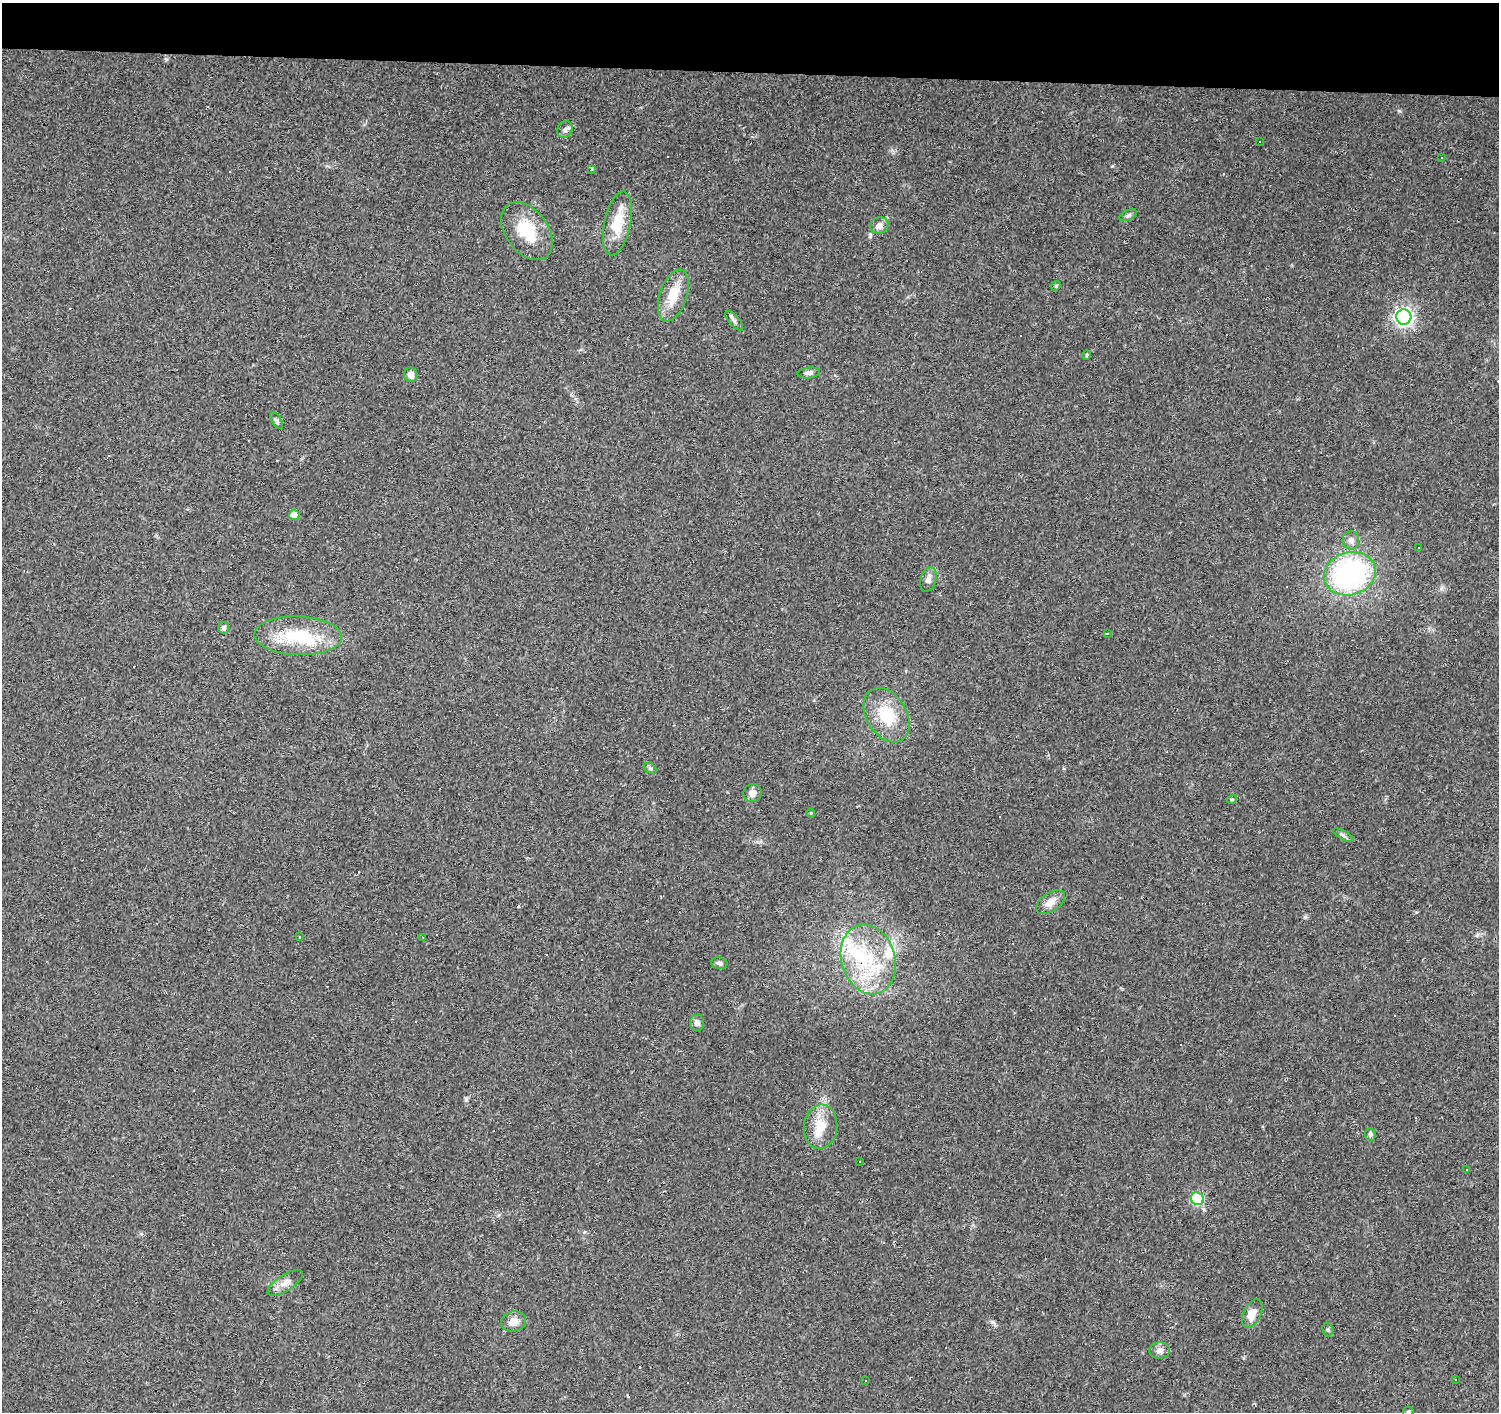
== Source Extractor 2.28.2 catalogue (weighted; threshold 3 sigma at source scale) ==
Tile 2 of 3 x 3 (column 2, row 1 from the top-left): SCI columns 1503-2999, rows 3100-4509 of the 4497 x 4734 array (HDU 1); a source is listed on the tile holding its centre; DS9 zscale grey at full resolution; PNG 1501 x 1414 px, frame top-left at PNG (2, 3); each listed source drawn as its Kron ellipse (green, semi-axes under 4 px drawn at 4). Shown black and unused: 5% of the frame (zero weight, under 2 of 3 exposures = <1% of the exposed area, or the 3 px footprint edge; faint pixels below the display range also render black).
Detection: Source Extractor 2.28.2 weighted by HDU 2 'WHT'; one run over the whole footprint, this tile lists its part. Background 0.0299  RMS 0.0048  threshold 0.0214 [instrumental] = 3 sigma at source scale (4.5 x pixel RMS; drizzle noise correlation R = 1.50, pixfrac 1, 0.0396/0.0396 arcsec/px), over >= 5 px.
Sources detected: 77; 25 cosmic-ray / hot-pixel residue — neither listed nor drawn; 3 inside a brighter listed object's ellipse — not listed separately; the other 49 listed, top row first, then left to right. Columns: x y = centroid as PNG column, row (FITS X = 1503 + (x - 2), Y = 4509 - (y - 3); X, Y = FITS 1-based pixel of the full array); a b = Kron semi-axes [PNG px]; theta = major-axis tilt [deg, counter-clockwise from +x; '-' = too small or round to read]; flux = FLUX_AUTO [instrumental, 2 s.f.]
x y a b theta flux
565 129 8 7 - 1.6
1259 141 3 2 - 0.63
1442 157 2 2 - 0.44
592 169 3 3 - 2.1
1128 215 9 5 25 1.1
617 223 32 13 78 14
879 226 9 8 - 3
527 231 32 21 -53 20
1056 286 5 4 - 0.64
673 296 27 13 71 11
1404 317 7 7 - 180
734 321 12 5 -48 1.4
1087 355 4 3 - 0.74
809 373 11 5 6 1.5
411 375 7 6 - 2.7
276 421 10 4 -57 1.1
294 515 5 5 - 5.2
1351 540 9 8 - 2.3
1419 547 3 3 - 1.3
1350 574 26 21 16 92
928 579 12 7 74 2.7
224 628 5 5 - 1.8
1107 633 3 3 - 0.94
298 636 44 19 -2 26
887 715 29 20 -59 19
650 768 7 4 -29 0.76
752 793 9 9 - 2.9
1232 799 5 3 - 0.52
811 813 5 3 - 0.37
1343 835 11 4 -30 1.2
1051 902 16 9 35 4.3
300 937 3 2 - 0.68
423 937 3 2 - 0.32
868 959 35 26 -74 34
719 963 8 5 -14 1.1
697 1023 8 7 - 1.9
820 1127 22 16 85 10
1370 1134 6 5 - 0.93
860 1162 3 3 - 0.83
1466 1169 3 3 - 2.9
1197 1199 6 6 - 38
285 1283 20 8 33 4
1252 1314 15 8 63 5.3
514 1321 12 10 13 4.1
1328 1330 7 5 -75 1
1160 1350 10 8 5 2.4
1456 1379 3 2 - 0.73
865 1380 3 2 - 0.39
1408 1412 5 5 - 0.86
Isophote crosses this tile's border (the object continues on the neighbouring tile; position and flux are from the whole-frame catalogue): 1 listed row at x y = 1408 1412
Unlisted compact peaks at least as high as the median listed source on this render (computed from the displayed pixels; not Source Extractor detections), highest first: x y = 1399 111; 993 1322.